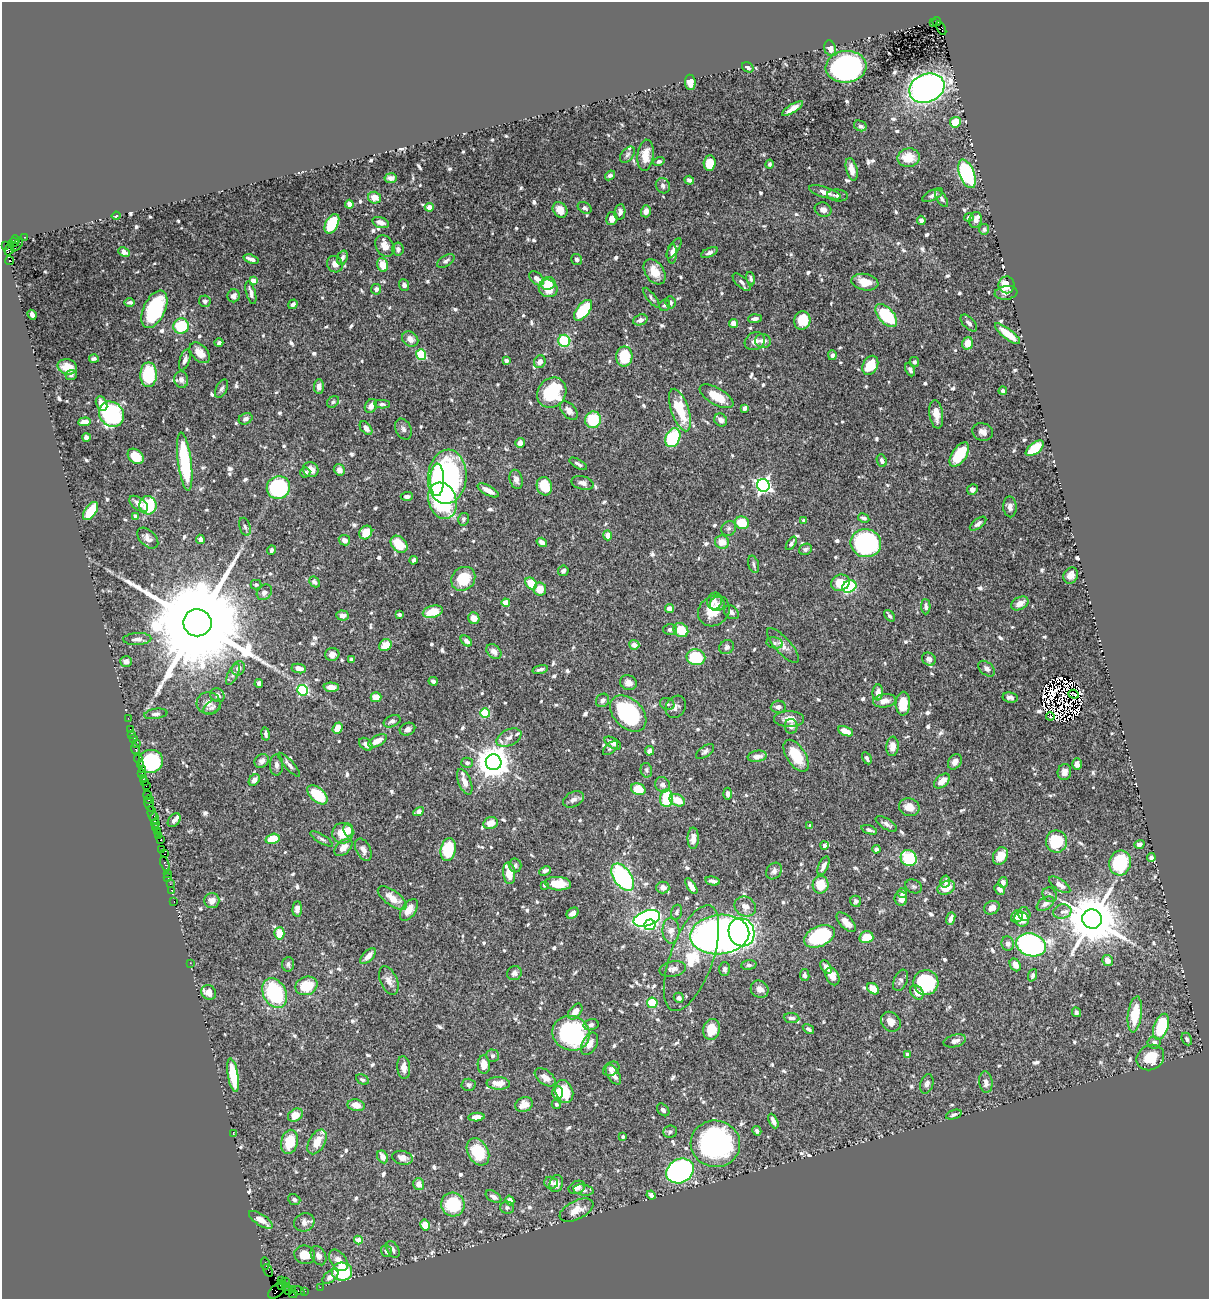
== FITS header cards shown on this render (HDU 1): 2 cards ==
NAXIS1  =                 1207
NAXIS2  =                 1297

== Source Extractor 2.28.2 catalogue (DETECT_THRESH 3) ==
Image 1207 x 1297 px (HDU 1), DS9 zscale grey, 1 PNG px = 1 image px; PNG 1211 x 1301 px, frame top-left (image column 1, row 1297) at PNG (2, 2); each listed source drawn as its Kron ellipse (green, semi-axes under 4 px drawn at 4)
Background 0.975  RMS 0.019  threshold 0.0573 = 3 sigma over >= 5 px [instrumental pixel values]
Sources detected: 830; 16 with non-positive FLUX_AUTO (blend fragments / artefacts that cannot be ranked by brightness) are neither listed nor drawn; of the other 814, the 500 brightest by FLUX_AUTO listed and drawn (314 fainter detections omitted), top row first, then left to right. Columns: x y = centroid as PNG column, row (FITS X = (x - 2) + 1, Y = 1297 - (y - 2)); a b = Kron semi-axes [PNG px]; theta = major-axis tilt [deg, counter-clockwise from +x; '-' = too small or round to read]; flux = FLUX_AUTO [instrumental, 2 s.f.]
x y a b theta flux
933 22 3 2 - 95
937 22 4 3 - 87
941 28 8 3 -63 490
830 48 8 5 -73 8.2
748 67 6 4 -32 4.7
846 67 20 16 7 380
690 82 8 5 -84 12
927 88 18 14 22 700
793 108 12 4 31 9.3
955 122 5 5 - 24
860 126 6 5 - 3
627 155 9 6 52 3.2
646 155 15 8 85 17
909 158 11 9 9 25
659 161 6 4 17 3.5
710 163 8 6 86 29
769 164 4 4 - 3.1
852 169 11 5 -76 9.9
967 174 15 7 -69 140
610 175 6 4 39 3.3
391 178 6 5 - 5.3
689 180 5 4 - 4.2
663 186 8 6 -61 4.5
825 192 16 5 -17 9.7
838 195 10 6 -5 5.3
933 195 11 5 28 4.5
374 198 6 5 - 14
942 198 10 4 -58 3.8
349 204 4 4 - 8.6
429 207 4 4 - 11
585 208 7 5 -31 3.7
560 210 8 6 -51 12
823 210 8 7 - 6.4
646 211 6 5 - 6.8
620 212 8 5 81 5.5
116 216 4 3 - 3.2
969 217 4 4 - 3.9
612 219 6 5 - 8.8
921 220 4 4 - 4.4
975 220 8 6 77 7.6
380 222 8 5 -16 8.3
332 224 10 6 62 82
984 229 5 5 - 3.4
25 237 3 2 - 35
16 239 4 3 - 65
14 242 5 3 - 200
5 245 3 3 - 52
17 245 8 3 53 230
385 246 11 8 -58 12
674 248 11 5 57 5.3
9 249 7 4 69 80
398 249 6 6 - 4.6
124 252 6 4 -27 6.1
709 253 9 4 26 4
672 254 10 5 89 4.7
342 258 7 5 69 4.8
251 259 8 3 -19 6
577 259 5 5 - 4.7
10 261 4 3 - 550
446 261 10 5 33 3.9
335 264 8 7 - 6.3
383 265 7 5 -74 27
655 272 14 9 -56 20
537 278 8 5 -41 7.9
751 279 7 4 -77 3.6
253 281 4 4 - 19
742 282 11 5 -44 4.7
865 282 13 8 -11 22
548 283 7 6 - 19
404 285 6 5 - 4.7
1007 285 8 8 - 21
548 288 9 8 - 25
376 289 5 5 - 5.7
251 293 12 4 -74 6.6
1006 293 11 7 7 5.6
234 296 6 6 - 5.8
651 298 12 4 -52 3
205 301 6 5 - 3.3
130 302 5 4 - 3.5
670 302 6 5 - 3.9
293 304 5 4 - 4.8
665 305 6 5 - 3.4
154 309 20 10 65 110
583 310 12 6 52 61
32 315 5 4 - 5.1
886 315 14 7 -47 94
755 319 7 4 3 4.3
640 320 7 5 20 5.5
802 320 9 8 - 27
733 323 4 4 - 8.6
969 323 10 5 -46 5.1
181 326 8 7 - 57
1008 334 15 5 -38 25
410 339 9 7 -35 9
564 341 6 6 - 74
755 341 10 8 29 7.8
763 341 8 7 - 8.7
219 343 4 3 - 3.2
968 343 6 5 - 19
200 353 12 7 -46 12
421 354 5 5 - 71
832 355 5 4 - 4.5
624 356 10 8 88 49
94 359 5 3 - 3.6
185 360 11 5 73 5.4
506 360 4 4 - 3.6
540 362 6 5 - 7
914 362 5 5 - 3.4
870 365 10 7 63 35
67 367 10 7 -14 18
910 370 7 4 -66 3.3
71 375 5 5 - 3.1
149 375 12 8 90 80
181 380 8 7 - 5.9
319 386 7 5 87 6.6
222 389 10 5 64 3.8
1003 391 4 4 - 3.9
552 393 16 14 51 86
717 396 19 8 -30 28
333 402 7 5 38 3.2
102 404 8 5 -65 9
382 404 8 4 -3 3.2
371 406 7 5 61 9.1
745 408 4 4 - 5.8
680 410 22 9 -71 50
569 411 11 6 -47 7.7
111 414 13 11 -47 200
936 414 14 6 -82 12
245 419 7 5 25 5
593 420 8 8 - 52
721 420 7 6 - 8.6
84 422 6 4 4 11
366 428 8 5 -50 6.8
403 429 11 7 -62 5.2
983 432 10 8 -20 8
86 437 4 4 - 5.9
673 438 10 7 63 88
520 443 5 4 - 7.1
1035 448 10 5 39 39
959 455 14 7 56 49
136 456 9 6 -41 27
882 461 6 4 -66 4.6
185 462 29 6 -83 110
578 464 10 4 -30 3.9
311 470 8 7 - 12
339 470 6 5 - 6.5
305 473 5 5 - 4
447 477 27 19 85 350
516 479 10 6 -74 5.6
437 480 16 7 89 58
582 483 11 6 -14 6
763 485 6 6 - 400
544 486 9 7 -72 35
278 488 12 11 - 150
488 490 11 4 -29 12
972 490 5 5 - 4.3
407 496 6 4 3 3.9
442 501 19 14 -71 180
139 504 11 6 -36 10
148 505 9 8 - 56
1010 507 10 6 -88 6.2
91 511 10 5 55 40
135 516 4 4 - 3.5
864 518 6 4 -28 3.8
463 519 6 5 - 3.1
804 521 4 4 - 4.8
742 523 7 6 - 32
978 524 9 5 37 5.1
245 527 9 5 -73 3.5
729 528 8 7 - 3.7
366 532 7 6 - 24
608 535 5 4 - 11
148 538 12 7 -44 7
200 539 4 4 - 5.7
344 540 6 5 - 6.1
542 542 5 4 - 7.2
722 542 7 6 - 15
791 543 7 4 56 3.7
866 543 15 14 - 220
399 544 10 7 -45 30
805 549 7 5 25 3.4
271 550 4 3 - 3.2
414 560 4 3 - 3.9
754 564 9 5 -74 3.1
563 571 5 5 - 4
1071 575 8 7 - 8.9
463 579 13 11 44 40
314 582 6 4 -44 4.1
531 583 6 5 - 27
840 583 9 8 - 20
256 585 5 4 - 3.1
849 587 7 5 23 140
540 589 6 6 - 17
264 592 8 6 49 5
715 601 8 7 - 6
506 603 4 4 - 27
1020 603 9 6 27 12
717 604 7 7 - 5.6
926 607 7 4 -89 4.7
669 608 4 4 - 7.3
714 611 17 14 41 30
433 612 10 6 14 33
731 612 8 6 -38 5.1
343 615 6 5 - 5.9
399 615 4 3 - 3.8
890 616 6 4 -49 3.6
474 618 6 5 - 13
197 623 14 13 - 48000
670 630 7 5 -1 3.9
681 630 8 6 -39 35
137 639 14 6 3 6.5
466 641 6 4 -43 7.8
775 643 8 5 -11 3.1
385 645 7 5 38 18
634 645 5 5 - 6.8
783 645 22 8 -48 10
727 647 8 6 37 3.8
494 651 8 6 -43 8.9
332 654 7 6 - 6.2
696 657 9 8 - 85
929 659 7 6 - 5.6
351 660 4 3 - 5
126 661 6 5 - 6.7
238 668 7 6 - 8.1
299 668 7 4 -11 9.7
540 669 7 3 16 4
987 669 9 6 -40 5.6
233 674 12 5 63 3.9
433 681 4 4 - 3.6
259 683 4 4 - 5.2
628 683 8 7 - 8.8
331 687 7 4 -2 12
302 690 5 5 - 120
878 692 8 5 86 9.9
1074 694 5 2 - 5.3
217 695 7 6 - 4.5
376 697 5 5 - 17
1010 697 7 5 -11 4.9
603 700 7 6 - 5.3
884 701 11 6 6 9.4
208 703 12 11 - 8.3
667 704 7 6 - 3.1
903 704 12 7 88 31
212 707 9 6 33 3.6
676 707 12 9 59 6.2
778 707 7 6 - 5.8
485 713 5 4 - 67
628 713 21 14 -45 150
156 714 12 5 8 3.8
1050 716 4 2 - 8.1
128 718 2 2 - 6.2
789 719 15 8 0 14
392 721 9 5 25 3.6
791 726 7 6 - 6.1
337 728 6 5 - 19
130 729 2 2 - 28
407 729 8 6 24 5.2
845 731 8 4 -23 16
132 734 2 2 - 14
266 734 7 4 -80 3.6
509 738 13 8 26 8.5
133 739 4 3 - 75
377 741 10 5 29 14
136 743 2 2 - 14
613 743 9 5 -32 7.9
366 744 8 5 -43 6.3
892 746 10 6 85 12
610 748 9 4 42 3.1
135 749 6 3 -73 34
649 751 5 4 - 5.8
705 751 10 5 36 3.7
757 756 9 5 8 9.1
796 756 18 9 -57 41
138 758 5 3 - 91
867 758 6 3 -61 3.1
151 761 12 11 - 120
262 761 8 6 45 5.9
494 762 8 8 - 2700
955 762 8 6 54 6.6
467 763 6 5 - 3.4
1077 764 6 4 -90 5.4
140 765 3 2 - 110
276 765 10 6 -90 5.3
289 765 16 4 -48 5.3
142 769 2 2 - 120
646 770 7 5 -78 3
1064 772 8 6 74 6.8
142 774 2 2 - 31
143 778 3 2 - 60
254 780 6 4 49 7.1
942 781 9 5 40 13
145 782 3 3 - 51
465 782 13 6 -68 11
663 785 8 7 - 5.7
146 786 2 2 - 24
638 789 7 5 -21 27
727 794 6 4 -88 4.8
147 795 4 3 - 66
317 795 12 7 -42 50
667 798 9 6 88 62
573 799 11 7 26 6.2
149 800 5 4 - 310
677 800 8 5 -26 21
149 805 7 2 -63 37
909 807 10 8 -19 14
419 812 5 4 - 7.3
152 814 7 3 -79 300
154 818 5 3 - 230
174 820 8 5 51 5.4
155 823 4 3 - 140
491 823 7 6 - 13
886 824 12 5 -32 5.3
810 826 4 3 - 3.1
156 828 2 2 - 21
348 830 6 5 - 11
869 830 8 3 -19 3.6
157 832 3 2 - 53
343 833 10 10 - 24
158 836 2 2 - 22
693 838 10 5 89 11
272 839 7 5 17 38
322 839 13 4 -30 3.4
160 840 2 2 - 17
1056 841 11 10 - 51
1139 844 5 4 - 5.6
824 845 4 4 - 4.9
343 847 11 6 43 12
448 849 11 7 78 56
876 849 4 4 - 4.9
161 850 3 2 - 53
363 850 12 7 -64 7.9
165 854 3 2 - 52
1000 856 9 7 60 18
909 858 8 7 - 65
1151 858 4 4 - 5.3
1120 863 12 10 76 84
165 864 8 3 -73 180
515 865 7 6 - 3.5
823 866 10 5 65 6.8
545 871 6 4 26 3.6
774 871 9 7 52 5.4
168 873 3 2 - 72
509 873 11 6 -84 20
623 877 15 8 -55 170
168 878 3 2 - 79
713 881 7 4 -12 4.4
945 882 6 5 - 4.5
1003 882 5 4 - 6.5
170 884 2 2 - 27
558 884 13 6 -4 27
545 885 4 4 - 4.3
821 885 9 8 - 26
1060 885 12 5 -35 8.2
691 886 9 4 -57 11
914 886 8 6 -24 3
663 887 6 6 - 8.1
946 888 9 6 26 23
1000 889 6 4 -45 7.5
171 890 2 2 - 34
902 893 5 5 - 3.9
1050 895 8 6 -46 3.2
392 898 17 7 -36 18
901 899 7 6 - 8.5
174 901 3 2 - 49
212 901 7 7 - 9.5
856 901 6 5 - 3.2
1045 904 10 6 34 5.9
745 906 11 9 -33 9.6
992 908 8 6 30 8.1
297 909 7 4 88 7.2
409 910 12 7 55 15
677 912 7 5 74 3.2
1062 912 9 7 10 5.6
573 913 6 5 - 7.6
1024 914 7 6 - 5.3
1017 917 6 5 - 6.7
647 918 14 7 18 350
951 918 6 4 71 6.4
1022 919 8 7 - 20
1092 919 10 9 - 8200
846 922 12 6 -46 12
650 925 6 5 - 78
671 931 13 8 -89 9.9
741 932 14 12 -70 400
279 933 6 5 - 27
720 935 29 19 6 730
819 936 16 10 24 110
866 937 7 6 - 27
1008 944 7 6 - 5.3
1031 945 15 11 -17 250
368 956 10 5 45 9.6
691 958 56 21 70 75
1107 960 5 5 - 9.8
190 963 2 2 - 51
288 964 7 6 - 3.4
749 965 7 5 6 3
1015 965 7 5 -57 8.3
826 967 7 5 -53 8.1
673 969 13 7 9 7
725 969 7 5 -90 3.7
514 973 7 6 - 4.5
805 975 6 4 -81 4.2
1032 975 6 4 69 3.5
832 977 9 6 -64 13
901 980 11 6 66 5
389 981 15 8 -67 9.6
926 983 12 12 - 95
306 986 11 9 21 35
760 989 9 8 - 8
873 989 7 5 -38 17
209 992 8 7 - 12
917 992 8 5 -50 11
275 993 16 11 -62 110
679 998 5 5 - 4.5
652 1003 5 5 - 35
575 1012 9 5 50 11
1076 1012 5 4 - 3.2
1135 1014 18 7 82 39
792 1018 8 5 -6 4.1
891 1022 11 9 -46 11
591 1025 7 5 14 4.1
1161 1027 13 7 72 72
711 1029 10 8 77 28
808 1029 6 4 -34 3.4
571 1033 19 17 -23 170
1187 1039 7 4 -65 3.6
955 1041 11 6 14 6.1
1154 1042 6 6 - 5.2
589 1044 12 7 62 10
907 1055 4 3 - 4.7
493 1056 6 6 - 3.5
1150 1058 14 12 32 29
484 1065 9 6 -89 16
404 1068 11 6 -85 8.7
611 1069 9 6 31 5.4
613 1074 11 6 -58 8.8
233 1075 17 5 -80 43
545 1077 12 7 -38 11
362 1080 7 4 -26 3.2
986 1082 11 6 -83 7.3
498 1083 12 6 -3 17
927 1084 10 6 74 5
469 1085 7 6 - 3.8
564 1091 12 8 -67 47
557 1092 6 5 - 19
556 1104 4 4 - 3.1
356 1105 8 5 -11 13
524 1105 9 7 22 12
663 1110 7 5 -46 3.6
295 1115 8 6 35 18
954 1115 8 4 19 3.2
476 1117 8 4 4 9.2
773 1121 8 4 -64 6.9
757 1131 5 4 - 3.4
670 1132 7 6 - 3.3
233 1134 3 2 - 10
623 1137 3 3 - 3.7
289 1142 12 8 77 34
317 1142 13 8 60 20
715 1144 25 23 -10 290
478 1152 14 10 -61 49
383 1157 7 5 -62 11
402 1158 10 7 -13 9.8
680 1171 14 11 30 390
551 1183 7 6 - 4.5
419 1184 6 5 - 9.5
556 1184 9 6 72 8.8
577 1187 9 6 24 7.3
584 1190 10 5 -10 4.5
651 1195 5 4 - 3.5
493 1197 8 5 -30 6.3
294 1200 6 5 - 3.5
510 1200 5 4 - 8.3
453 1205 12 11 - 71
507 1207 7 6 - 3.2
576 1210 18 9 26 15
261 1220 14 5 -33 14
304 1222 10 9 - 8.9
425 1225 5 5 - 20
358 1240 4 4 - 15
393 1250 9 5 -60 4.4
386 1251 5 5 - 5.5
305 1255 10 9 - 21
319 1256 10 7 -61 7.4
338 1260 12 7 -55 10
265 1264 6 3 -78 63
268 1270 6 2 -57 100
342 1272 10 9 - 98
330 1277 9 5 40 7.2
282 1280 4 2 - 63
285 1282 3 2 - 49
281 1285 5 3 - 200
286 1286 3 3 - 140
320 1287 2 2 - 17
288 1290 2 2 - 45
292 1290 3 2 - 100
276 1291 9 6 42 42
298 1291 7 4 -18 300
305 1291 2 2 - 28
293 1294 4 2 - 23
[314 fainter detections neither listed nor drawn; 16 non-positive-flux detections neither listed nor drawn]